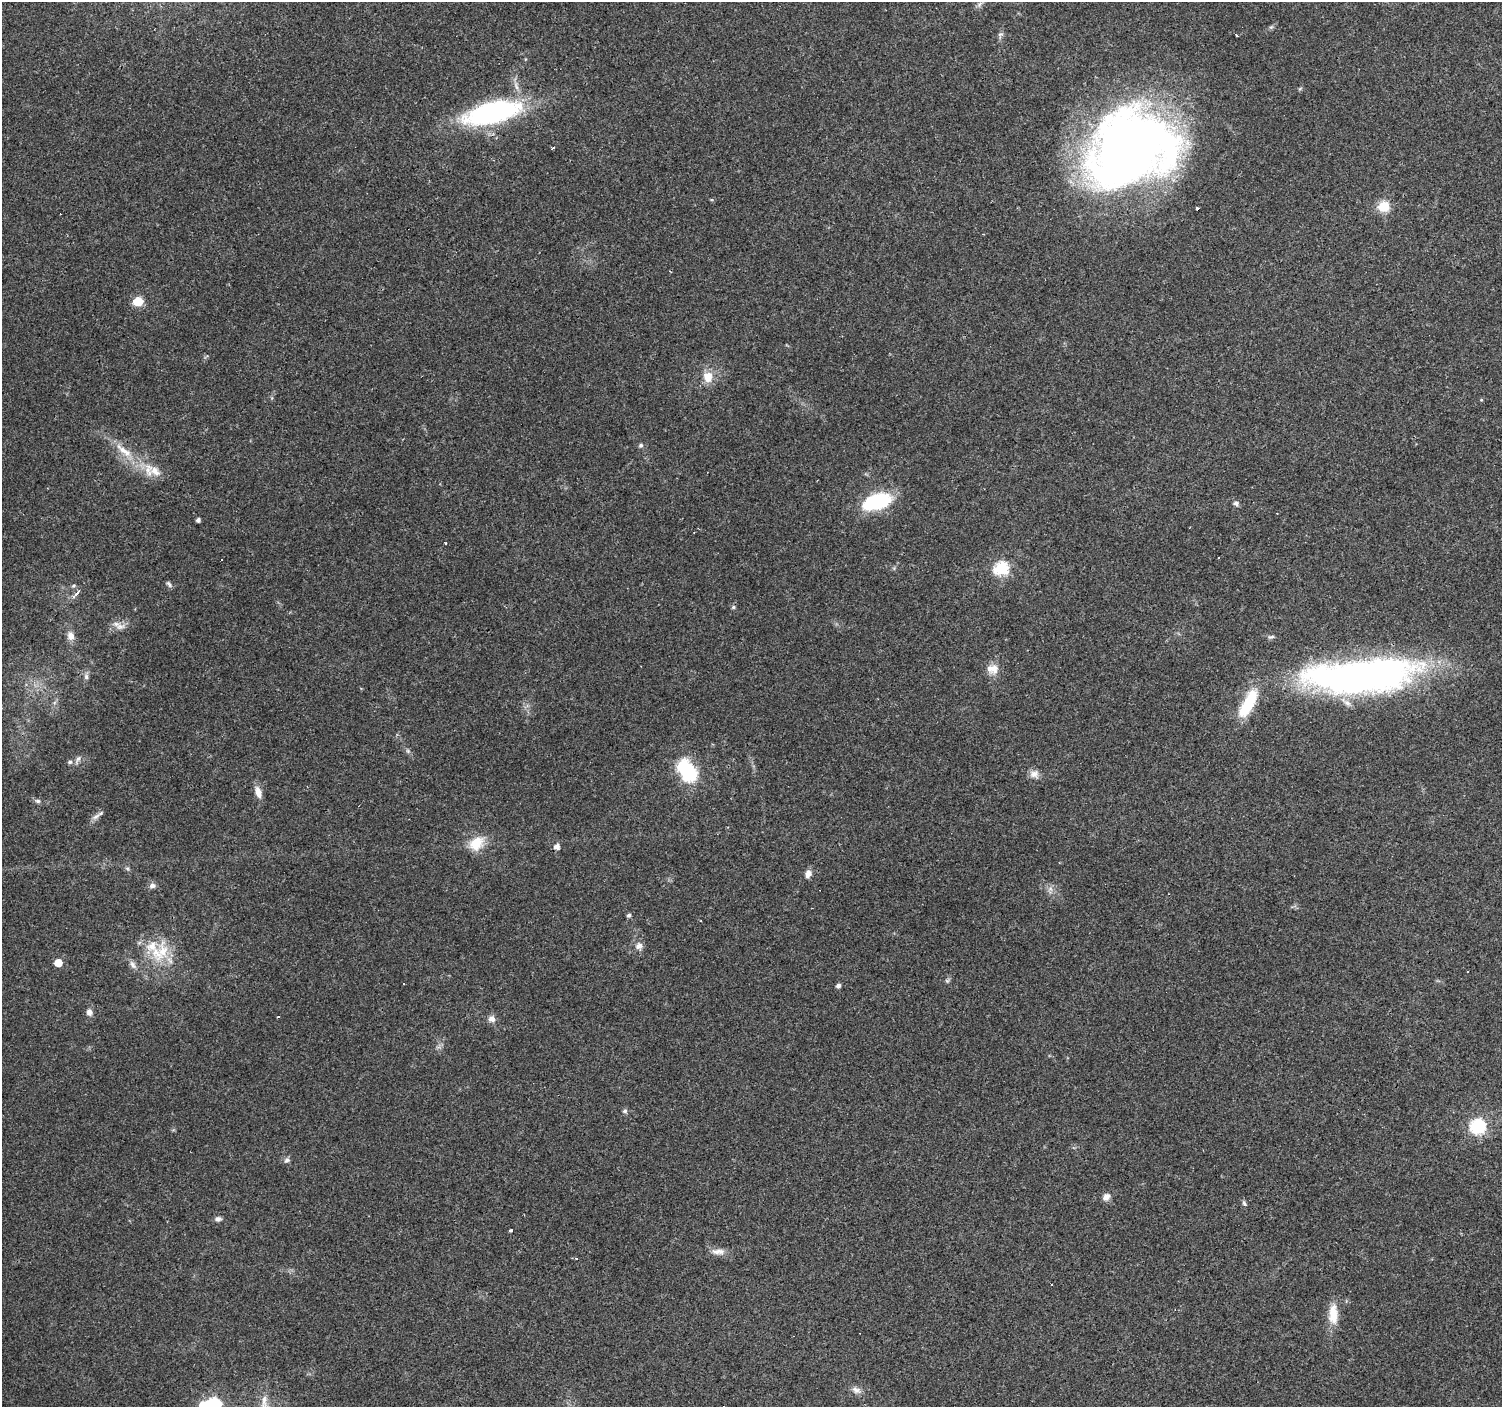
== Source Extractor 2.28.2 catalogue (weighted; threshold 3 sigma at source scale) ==
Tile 10 of 4 x 4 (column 2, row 3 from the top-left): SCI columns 1501-3000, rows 1574-2978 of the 6002 x 6022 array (HDU 1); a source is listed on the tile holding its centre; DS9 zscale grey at full resolution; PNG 1504 x 1409 px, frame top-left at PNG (2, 2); no overlay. Shown black and unused: <1% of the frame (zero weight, under 3 of 4 exposures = <1% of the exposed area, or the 3 px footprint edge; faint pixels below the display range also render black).
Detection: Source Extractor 2.28.2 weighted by HDU 2 'WHT'; one run over the whole footprint, this tile lists its part. Background 0.0579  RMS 0.004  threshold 0.0179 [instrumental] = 3 sigma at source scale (4.5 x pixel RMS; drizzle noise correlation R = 1.50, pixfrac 1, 0.0396/0.0396 arcsec/px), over >= 5 px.
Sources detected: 77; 3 inside a brighter object's white glare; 2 cosmic-ray / hot-pixel residue — not listed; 3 inside a brighter listed object's ellipse — not listed separately; the other 69 listed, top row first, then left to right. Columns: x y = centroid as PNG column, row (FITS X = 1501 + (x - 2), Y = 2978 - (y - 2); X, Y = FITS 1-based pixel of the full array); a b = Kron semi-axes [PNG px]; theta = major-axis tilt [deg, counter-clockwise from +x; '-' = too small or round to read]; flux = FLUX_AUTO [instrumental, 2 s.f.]
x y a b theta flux
1000 35 9 6 60 1.1
1236 35 3 2 - 0.58
492 113 64 22 14 69
553 148 4 3 - 0.6
1128 150 86 69 47 330
1384 206 6 5 - 32
1197 208 3 3 - 0.72
138 301 6 6 - 17
708 377 13 11 -77 5.7
1481 400 5 3 - 0.36
641 445 5 5 - 0.96
123 450 25 9 -44 6.8
155 471 17 10 -45 5.3
876 502 29 14 18 33
1236 504 8 6 -36 1.1
198 520 4 4 - 1.3
445 543 3 2 - 0.32
221 560 2 2 - 0.38
1001 568 7 6 - 57
169 584 10 5 -49 0.93
73 586 5 4 - 0.57
76 594 9 4 47 3.5
733 607 5 5 - 0.78
120 626 11 9 -20 2.7
71 636 11 9 -76 2.9
1271 637 10 5 11 0.91
994 669 16 10 86 3.8
1362 676 122 35 4 190
86 677 8 6 -88 1.2
1248 704 34 11 62 19
408 751 6 5 - 0.76
78 760 14 5 67 1.5
70 762 6 5 - 0.82
1034 774 12 10 16 2.6
690 775 7 6 - 60
258 792 16 8 -73 3.2
38 801 8 5 -15 1
96 816 14 6 37 1.9
476 843 18 14 41 9.7
557 846 5 5 - 2.4
127 868 6 4 -19 0.62
808 874 10 7 69 2.4
152 886 9 7 8 1.4
1050 889 7 6 - 1.5
628 915 5 4 - 1.1
700 921 3 2 - 0.38
639 946 11 9 39 2.3
156 953 31 16 -59 13
58 963 5 5 - 7.4
133 965 12 6 -58 1.8
404 984 3 2 - 0.5
838 986 5 4 - 1.4
89 1012 8 7 - 2.1
278 1017 3 2 - 0.41
492 1019 9 8 - 2.2
625 1111 6 6 - 0.94
1477 1127 7 7 - 72
287 1160 9 6 38 1.1
1106 1197 10 8 44 2.2
1244 1203 8 5 -61 0.89
218 1219 8 6 13 1.2
511 1230 4 3 - 0.72
718 1251 20 7 -2 3.1
576 1258 3 3 - 0.71
1052 1284 3 3 - 1.1
1333 1314 27 11 -89 7.8
856 1390 13 8 -22 2.2
264 1400 20 9 -87 4.7
213 1406 7 7 - 92
Isophote crosses this tile's border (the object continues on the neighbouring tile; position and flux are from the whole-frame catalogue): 2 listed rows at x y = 264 1400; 213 1406